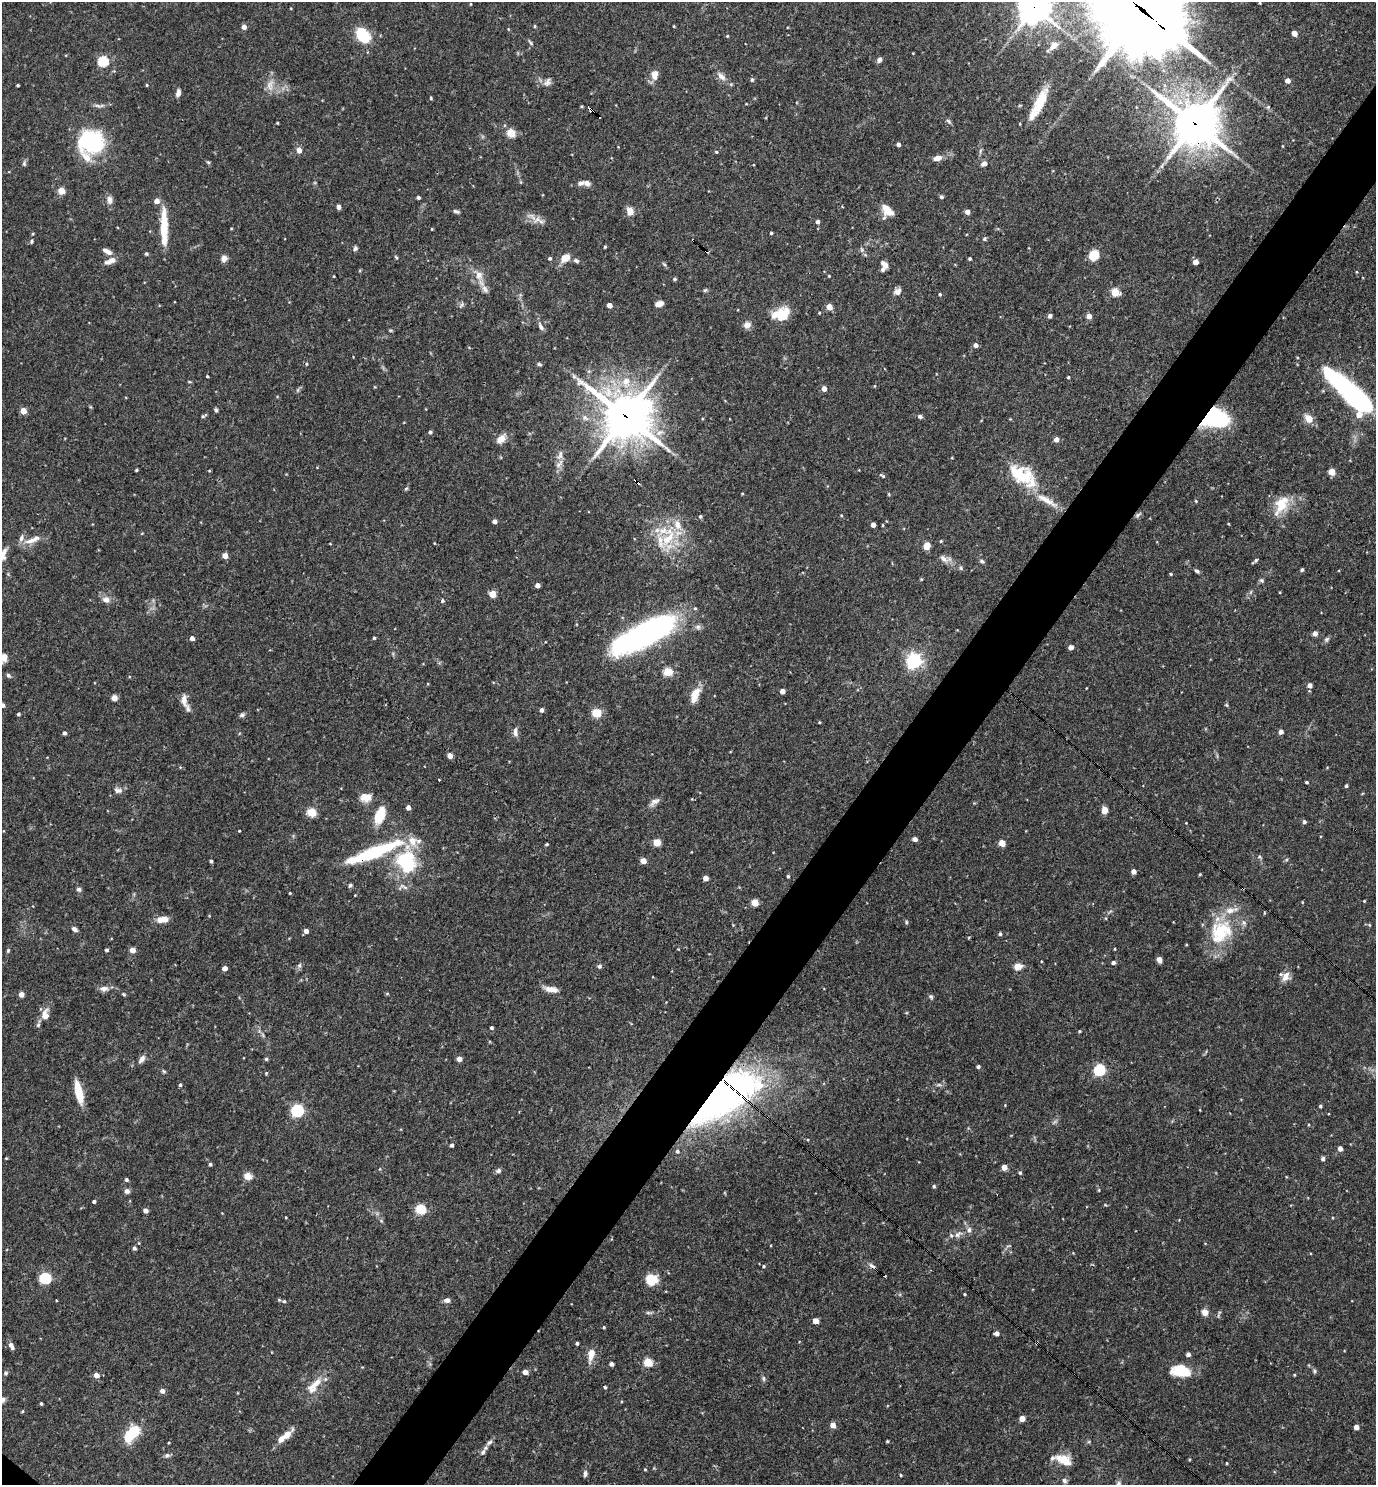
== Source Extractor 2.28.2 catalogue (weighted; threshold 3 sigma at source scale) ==
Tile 10 of 4 x 4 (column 2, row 3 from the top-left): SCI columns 1523-2896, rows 1484-2966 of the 5936 x 5931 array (HDU 1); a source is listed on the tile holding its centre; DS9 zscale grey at full resolution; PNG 1378 x 1487 px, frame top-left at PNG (2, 2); no overlay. Shown black and unused: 5% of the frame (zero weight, under 3 of 4 exposures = <1% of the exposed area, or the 3 px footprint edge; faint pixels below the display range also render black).
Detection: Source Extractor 2.28.2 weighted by HDU 2 'WHT'; one run over the whole footprint, this tile lists its part. Background 0.0682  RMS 0.0034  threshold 0.0154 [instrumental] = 3 sigma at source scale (4.5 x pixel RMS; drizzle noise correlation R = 1.50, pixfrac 1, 0.05/0.05 arcsec/px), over >= 5 px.
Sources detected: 349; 2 too faint to see at this stretch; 1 inside a brighter object's white glare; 5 cosmic-ray / hot-pixel residue — not listed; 19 inside a brighter listed object's ellipse — not listed separately; the other 322 listed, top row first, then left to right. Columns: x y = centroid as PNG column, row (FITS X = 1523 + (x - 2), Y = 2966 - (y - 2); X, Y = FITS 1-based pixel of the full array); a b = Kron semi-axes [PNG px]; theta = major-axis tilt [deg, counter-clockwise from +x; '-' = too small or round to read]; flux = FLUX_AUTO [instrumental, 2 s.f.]
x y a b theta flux
1260 3 4 3 - 0.25
470 4 3 2 - 0.27
1034 8 11 10 - 520
1143 10 38 28 -45 5000
535 26 4 4 - 0.35
674 26 4 3 - 0.26
244 27 4 4 - 2.2
1294 33 4 4 - 2.8
363 35 18 12 -54 11
727 36 4 3 - 0.35
531 43 9 3 -50 0.53
1054 46 12 8 43 2.4
913 53 3 2 - 0.22
879 60 6 5 - 1.2
103 61 5 5 - 26
655 75 13 8 86 2.7
721 76 14 7 -42 2.1
752 80 5 4 - 0.64
1288 80 4 4 - 2.2
547 82 12 8 44 1.5
18 85 3 3 - 0.48
147 85 4 3 - 0.32
178 93 8 5 81 1.5
431 98 4 3 - 0.36
1040 101 34 11 64 9.2
1019 105 6 3 19 0.37
99 106 18 4 1 1.2
1268 107 5 4 - 0.47
590 109 5 3 - 1.5
948 121 8 5 -48 0.68
277 123 3 2 - 0.3
1195 123 16 15 - 1100
511 133 5 5 - 14
92 142 16 14 -11 53
898 144 4 3 - 1.1
1282 146 4 3 - 0.24
299 150 5 5 - 2.5
980 151 7 4 72 0.57
716 152 4 3 - 0.44
86 157 19 10 -48 3.8
937 158 9 5 16 2.4
208 162 6 4 -43 0.48
24 163 8 5 -88 0.7
984 164 7 5 34 1.3
587 183 9 6 -14 1.7
61 191 5 4 - 7.6
418 197 3 3 - 0.67
941 197 4 4 - 0.72
109 200 13 7 -85 1.6
156 201 5 5 - 2.5
338 207 5 4 - 1.3
456 211 8 4 -20 0.75
630 211 10 8 -83 2.7
887 211 13 10 -58 4.3
967 212 4 4 - 2.1
537 219 12 7 32 2
817 222 4 4 - 1.2
164 227 43 8 -90 10
432 229 3 3 - 0.25
771 233 3 3 - 0.46
985 239 6 4 57 0.5
693 240 3 2 - 0.81
31 241 6 5 - 0.61
605 247 4 3 - 0.41
355 248 6 5 - 0.71
862 250 6 4 -72 0.58
107 251 11 5 -28 2
146 254 5 4 - 0.49
1094 255 8 7 - 8.6
396 257 6 3 -46 0.39
550 258 4 4 - 0.7
565 258 13 9 28 3.3
224 259 8 7 - 1.8
970 259 3 3 - 0.58
110 261 16 7 22 2.5
576 261 8 5 -29 0.85
1195 262 4 4 - 3
664 264 7 4 -37 0.5
884 264 9 6 -58 1.9
479 275 13 10 -73 3.4
829 276 3 3 - 0.28
674 279 5 4 - 0.55
485 289 11 7 -52 1.8
705 290 6 4 42 0.5
897 291 10 7 25 1.6
1115 292 5 5 - 13
940 294 4 3 - 0.45
659 304 7 5 15 2.7
461 305 9 3 60 0.63
609 305 4 4 - 2.7
829 307 4 4 - 4.5
782 315 16 11 13 10
1050 316 5 4 - 0.94
1089 316 4 4 - 2.7
747 325 10 8 20 1.8
541 327 12 6 -63 1.3
976 345 4 4 - 1.5
307 364 5 3 - 0.32
539 364 6 4 -17 0.57
207 376 3 3 - 0.4
574 376 7 5 -68 0.78
1068 377 3 3 - 0.47
189 382 5 3 - 0.35
626 382 16 12 83 6.4
874 386 5 3 - 0.28
824 389 4 4 - 2.3
1351 393 50 12 -43 93
216 410 5 4 - 0.57
23 411 4 4 - 4.6
203 416 7 4 19 0.55
626 416 18 17 - 1000
920 416 6 5 - 0.77
1215 418 28 19 2 23
1308 418 7 6 - 4.6
1010 419 4 3 - 0.26
430 432 4 4 - 0.76
501 439 12 8 46 3.3
1056 439 4 4 - 2.3
560 455 16 7 74 2.3
136 470 3 3 - 0.42
209 471 4 3 - 0.32
1332 472 5 4 - 7.3
882 475 8 4 -32 0.62
1021 475 32 19 -30 17
406 488 6 4 3 0.42
742 494 3 3 - 0.31
889 494 5 3 - 0.34
1046 500 36 8 -30 6.7
1196 501 4 3 - 0.31
1281 502 38 14 62 7.3
841 515 4 3 - 0.29
1138 515 10 4 32 0.75
700 516 5 4 - 0.5
494 521 4 4 - 1.5
873 525 4 4 - 2.2
883 525 4 3 - 0.29
668 538 29 12 49 10
32 540 26 8 22 3.7
941 541 4 3 - 0.36
330 544 3 2 - 0.24
927 546 7 6 - 3.1
225 556 4 4 - 3.2
945 559 18 8 -16 2.3
982 561 7 5 -28 0.71
1255 561 6 3 41 0.71
1302 570 4 4 - 0.55
1197 571 7 4 -39 0.69
1171 574 3 3 - 0.4
921 579 5 3 - 0.26
1262 580 6 5 - 0.6
537 585 4 4 - 2.1
492 594 5 4 - 7
106 599 10 8 -11 2.2
442 600 4 4 - 0.63
698 627 8 6 2 0.98
647 633 62 19 28 98
1315 633 4 4 - 1.8
192 638 4 4 - 1.6
374 638 3 3 - 0.47
1327 639 8 6 45 0.74
1071 647 4 4 - 2
914 661 6 6 - 110
668 672 5 5 - 15
8 675 6 5 - 0.74
1310 685 4 4 - 1.9
1086 688 3 2 - 0.21
782 691 4 4 - 2.5
695 692 18 9 38 3.6
114 698 6 6 - 1.7
184 700 17 8 -80 2.5
3 705 4 4 - 1.2
1226 705 5 5 - 0.4
542 710 5 4 - 0.92
596 713 5 5 - 17
18 714 3 3 - 0.62
242 715 7 5 27 0.8
819 722 3 3 - 0.29
515 732 12 6 -85 1.5
1281 732 4 4 - 1.8
64 733 4 4 - 0.82
450 756 4 4 - 3.1
1327 767 5 3 - 0.27
439 779 3 2 - 0.66
1307 782 3 3 - 0.57
1346 786 4 3 - 0.45
118 790 12 8 -13 1.6
364 796 12 9 29 2.8
655 802 15 7 31 1.7
408 807 4 4 - 1.8
1104 810 7 6 - 2.5
311 812 5 5 - 16
380 815 18 10 69 8.2
1304 822 4 4 - 0.93
1186 823 2 2 - 0.19
239 831 3 2 - 0.26
915 839 5 4 - 1.7
657 842 5 5 - 8.6
1002 843 5 4 - 6.1
547 844 4 4 - 0.34
372 853 64 12 21 30
1259 857 6 4 -28 0.49
211 861 3 3 - 0.66
643 861 4 4 - 3.7
406 862 20 17 -66 25
1133 871 4 4 - 2
1200 874 3 3 - 0.31
788 876 4 3 - 0.49
705 878 4 4 - 2.7
350 885 6 5 - 0.58
79 889 6 6 - 0.78
290 893 3 3 - 0.29
355 895 3 3 - 0.22
1364 901 3 3 - 0.31
755 902 5 4 - 7.4
1302 902 4 3 - 0.25
164 920 12 9 -17 2.3
906 922 5 4 - 0.45
1369 925 5 4 - 0.37
74 929 7 5 -36 1.2
306 931 4 4 - 1.9
1221 932 37 29 48 19
1000 934 4 4 - 0.65
1115 949 4 2 - 0.31
8 950 5 4 - 0.44
107 950 3 3 - 0.73
132 950 4 4 - 3.3
1159 960 5 4 - 1.7
1113 963 4 4 - 1.1
299 965 7 5 69 0.81
599 966 5 5 - 0.92
1018 966 7 6 - 4
225 968 4 4 - 2.4
1285 976 12 9 58 3
104 989 11 7 6 1.7
551 989 17 7 -9 2.8
21 994 4 4 - 2.7
124 994 5 4 - 0.41
387 994 5 3 - 0.34
931 997 6 5 - 0.68
45 1015 15 9 79 3.2
491 1028 4 4 - 0.62
1079 1031 4 3 - 0.36
142 1059 11 6 54 1.6
266 1059 4 4 - 0.53
459 1059 4 4 - 2.5
978 1067 4 4 - 0.67
1100 1070 6 5 - 35
164 1071 6 4 -44 0.46
180 1085 4 3 - 0.55
79 1092 23 7 -78 8.5
720 1097 65 27 35 180
1005 1105 3 3 - 0.22
1320 1106 4 3 - 0.51
297 1110 6 5 - 56
451 1145 4 3 - 0.85
1340 1148 4 4 - 1.9
677 1151 5 4 - 0.62
6 1158 4 3 - 0.27
1323 1159 4 4 - 1
210 1164 4 4 - 0.61
1004 1167 4 4 - 3.2
498 1171 7 5 43 0.86
1020 1173 4 4 - 0.63
248 1176 5 4 - 8.1
126 1180 4 4 - 0.75
934 1186 5 4 - 0.47
1099 1190 4 4 - 0.31
127 1191 6 6 - 1.2
94 1201 4 3 - 0.72
420 1209 5 5 - 26
145 1210 4 4 - 1.9
381 1221 6 3 -19 0.42
969 1230 8 6 85 1.2
958 1234 13 7 37 2
134 1248 5 4 - 0.74
764 1266 4 4 - 0.37
872 1266 8 4 -35 1.5
45 1278 5 5 - 37
652 1279 12 11 - 6.9
965 1294 3 3 - 0.34
56 1300 3 2 - 0.43
447 1300 7 5 4 1.5
284 1301 6 5 - 0.59
1205 1312 8 7 - 2.2
648 1313 7 4 -19 0.59
816 1321 4 4 - 3
604 1327 4 3 - 0.36
997 1333 4 4 - 1.4
577 1343 3 3 - 0.63
11 1346 8 4 -61 1.9
1188 1354 4 4 - 1.3
591 1355 18 8 79 3.4
648 1362 5 5 - 15
611 1364 4 4 - 1.1
1181 1371 21 12 -6 10
1315 1371 6 4 -89 0.54
525 1372 4 4 - 2.6
6 1373 5 5 - 0.67
96 1375 5 5 - 2.5
1294 1375 4 3 - 0.3
763 1378 7 5 -84 0.68
314 1386 28 11 51 6.1
605 1387 3 3 - 0.49
162 1391 5 5 - 1.7
2 1400 7 7 - 1.5
41 1403 4 3 - 0.45
23 1411 5 3 - 0.33
1022 1418 4 4 - 3.6
833 1425 5 5 - 2.7
1356 1427 4 4 - 2.7
132 1433 14 8 48 20
287 1435 21 8 45 3.2
887 1441 3 2 - 0.35
169 1443 3 2 - 0.28
483 1452 12 6 61 1.3
167 1455 7 6 - 0.86
1064 1460 22 12 -20 5.8
1227 1463 3 3 - 0.32
645 1469 4 4 - 0.33
585 1474 8 5 84 0.98
901 1475 3 3 - 0.36
1064 1481 7 6 - 0.95
Overlapping masked pixels (flux is a lower limit): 12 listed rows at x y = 1034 8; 1143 10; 590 109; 1195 123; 693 240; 626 416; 1215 418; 1138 515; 647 633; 372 853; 720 1097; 872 1266
Isophote crosses this tile's border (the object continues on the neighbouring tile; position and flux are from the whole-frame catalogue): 4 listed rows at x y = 1034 8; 1143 10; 3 705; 2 1400